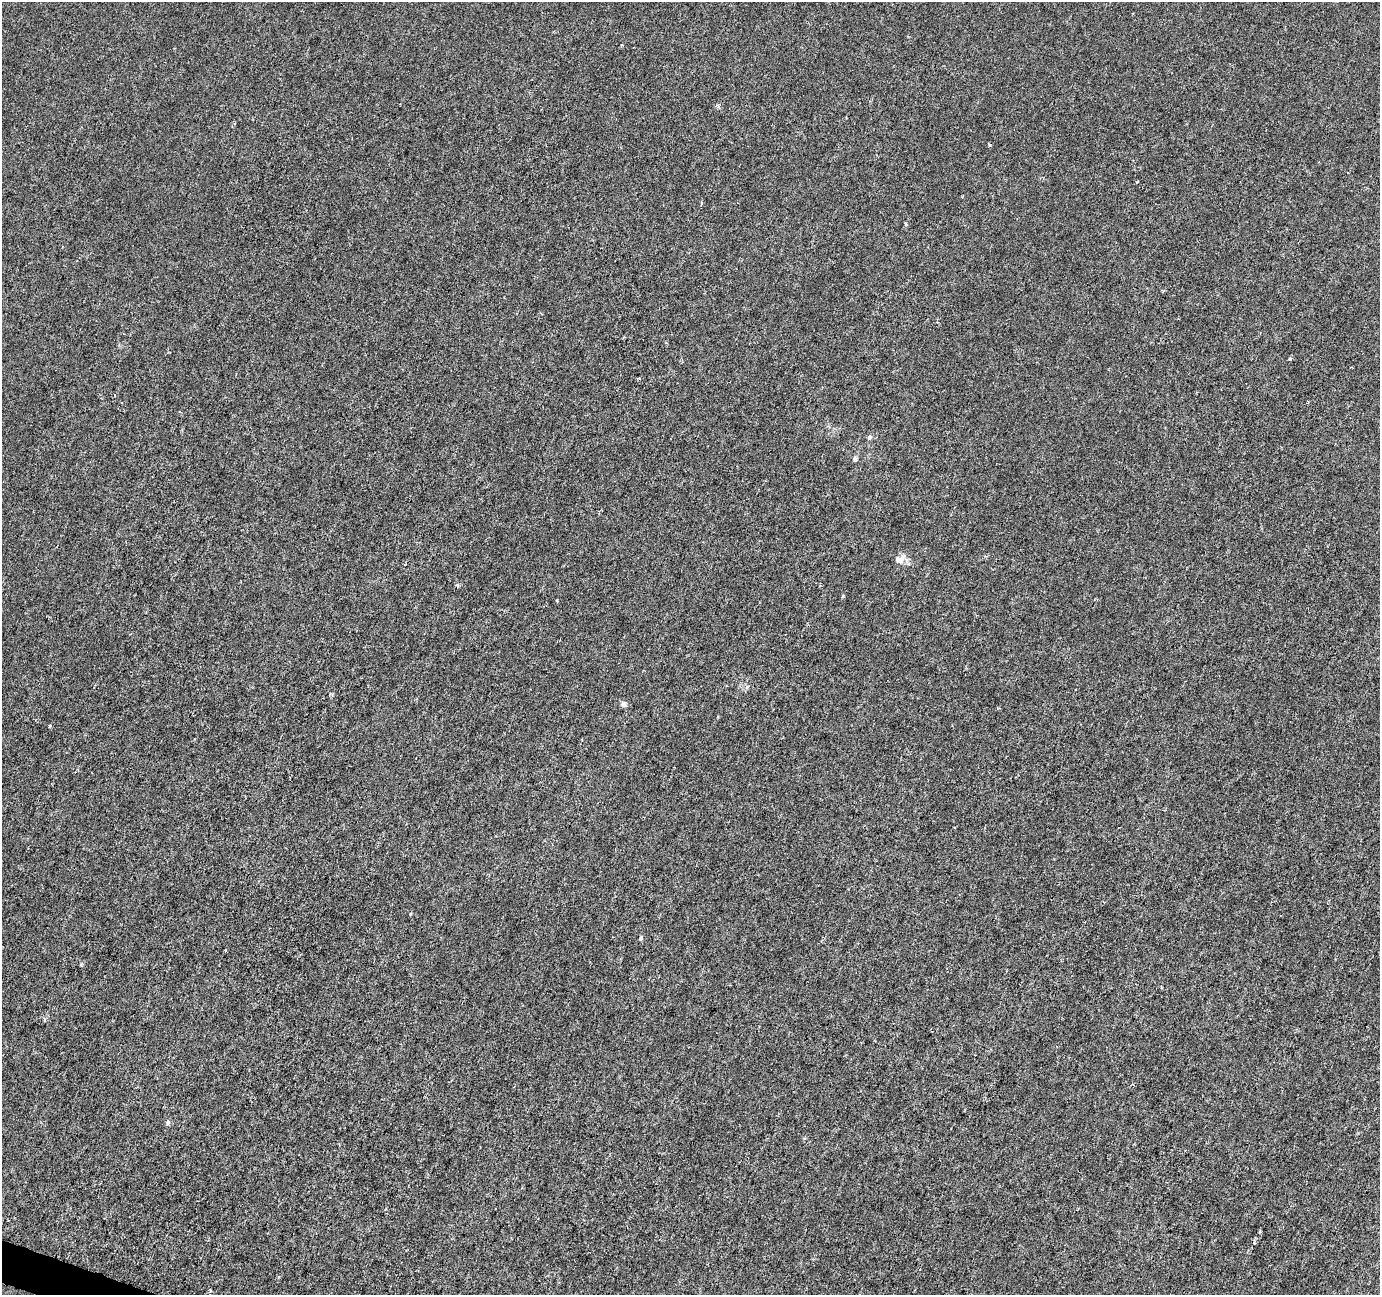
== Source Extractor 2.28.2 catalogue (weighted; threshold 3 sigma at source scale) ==
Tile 7 of 4 x 4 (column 3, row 2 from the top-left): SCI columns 2757-4134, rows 2798-4090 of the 5521 x 5659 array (HDU 1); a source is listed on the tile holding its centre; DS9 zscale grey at full resolution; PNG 1382 x 1297 px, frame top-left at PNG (2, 2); no overlay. Shown black and unused: <1% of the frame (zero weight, under 3 of 6 exposures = <1% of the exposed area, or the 3 px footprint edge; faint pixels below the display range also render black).
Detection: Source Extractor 2.28.2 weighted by HDU 2 'WHT'; one run over the whole footprint, this tile lists its part. Background -9.02e-05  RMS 0.0012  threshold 0.00505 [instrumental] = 3 sigma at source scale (4.09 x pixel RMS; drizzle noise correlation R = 1.36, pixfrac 0.8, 0.0396/0.0396 arcsec/px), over >= 5 px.
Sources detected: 16; all 16 listed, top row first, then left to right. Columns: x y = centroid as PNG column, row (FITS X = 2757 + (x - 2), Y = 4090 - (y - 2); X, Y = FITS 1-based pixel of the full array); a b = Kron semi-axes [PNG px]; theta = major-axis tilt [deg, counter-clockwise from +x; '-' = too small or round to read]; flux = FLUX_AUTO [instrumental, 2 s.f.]
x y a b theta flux
990 145 4 4 - 0.14
906 224 5 3 - 0.14
1163 291 3 3 - 0.11
1290 359 5 4 - 0.15
639 379 4 3 - 0.2
869 437 6 6 - 0.24
855 459 7 5 -76 0.23
900 559 13 9 16 0.81
457 585 5 5 - 0.21
843 596 3 3 - 0.23
557 600 3 2 - 0.13
623 704 8 7 - 0.33
50 726 5 2 - 0.13
641 939 5 5 - 0.17
45 1020 5 3 - 0.13
168 1122 7 5 89 0.24